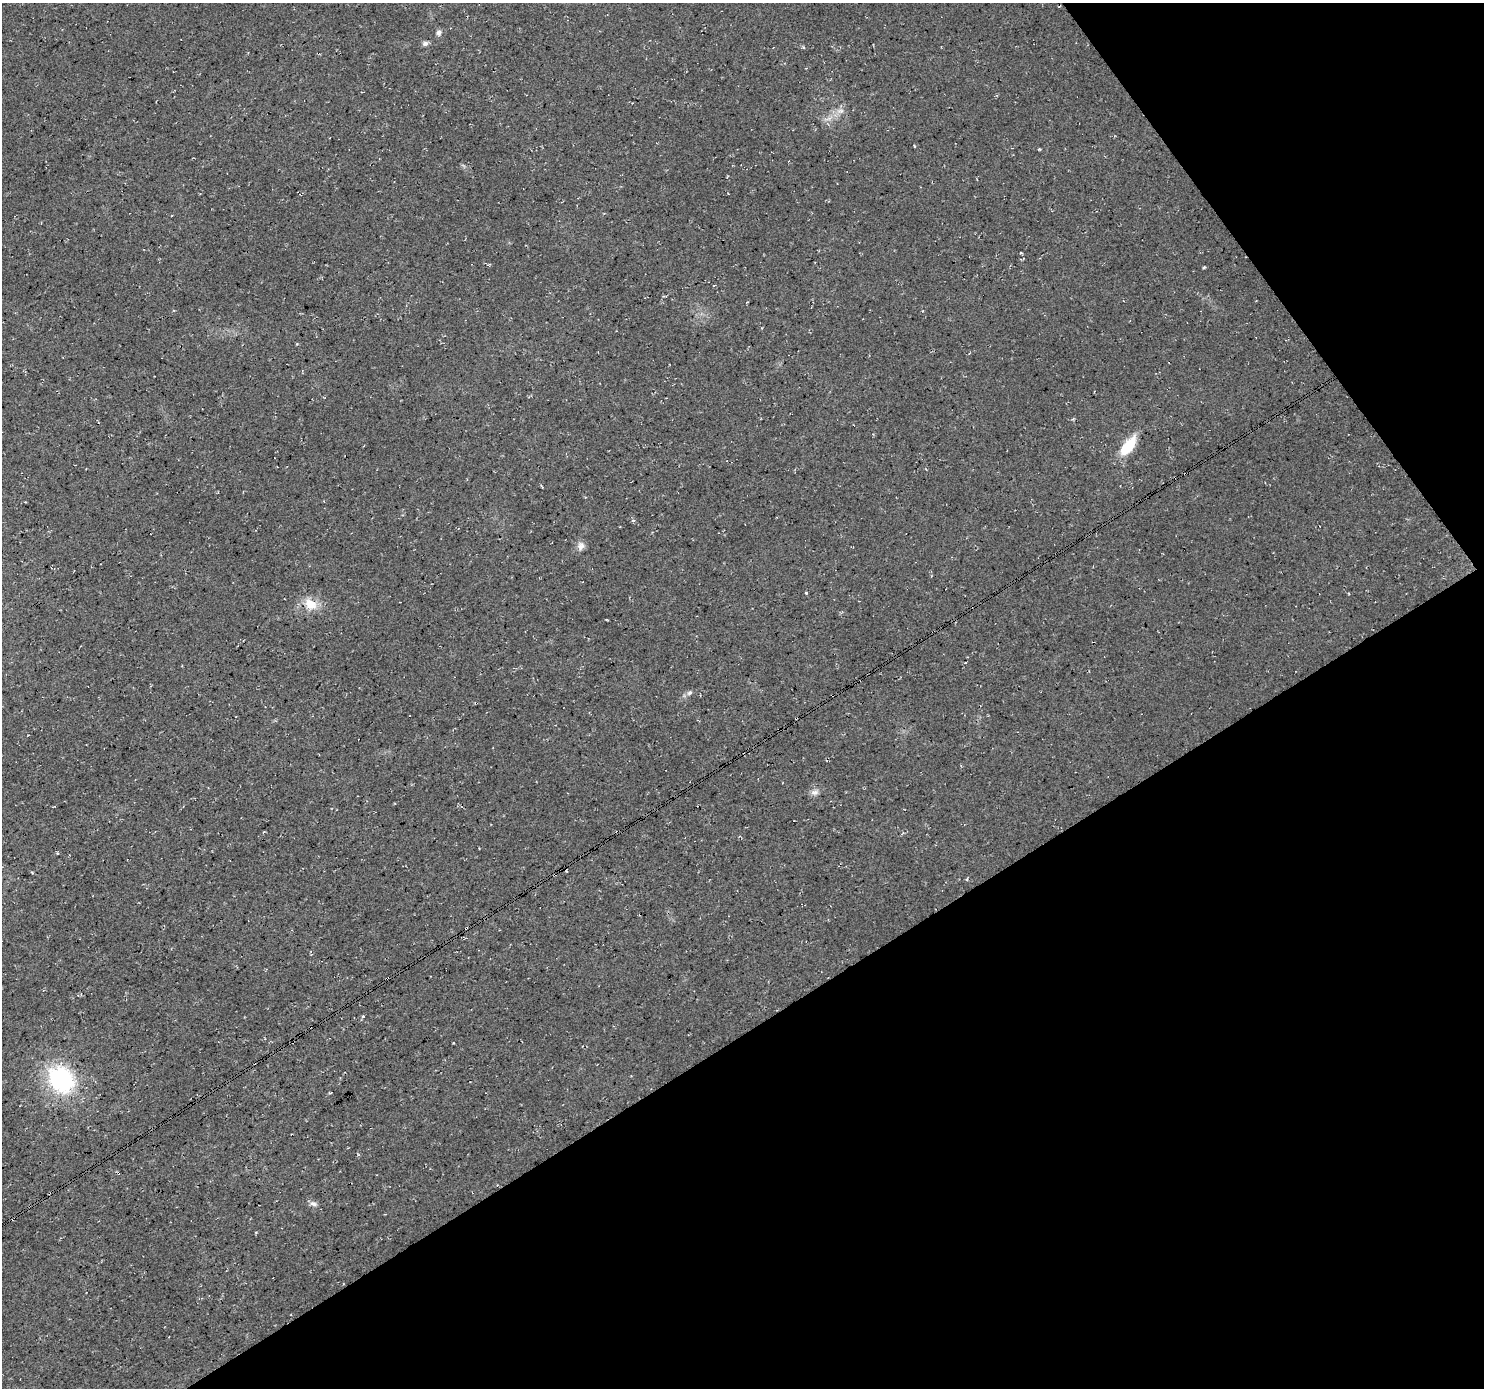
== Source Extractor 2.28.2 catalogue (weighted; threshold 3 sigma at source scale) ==
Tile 12 of 4 x 4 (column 4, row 3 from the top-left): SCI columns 4451-5932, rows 1574-2959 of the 5932 x 5855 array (HDU 1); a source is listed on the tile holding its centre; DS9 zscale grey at full resolution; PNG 1486 x 1390 px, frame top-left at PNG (2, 3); no overlay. Shown black and unused: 32% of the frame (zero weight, under 3 of 4 exposures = <1% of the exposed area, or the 3 px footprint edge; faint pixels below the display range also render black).
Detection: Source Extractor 2.28.2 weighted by HDU 2 'WHT'; one run over the whole footprint, this tile lists its part. Background 0.0207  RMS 0.0059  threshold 0.0267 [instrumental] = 3 sigma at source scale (4.5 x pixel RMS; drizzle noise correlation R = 1.50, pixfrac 1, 0.0396/0.0396 arcsec/px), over >= 5 px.
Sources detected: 20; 2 cosmic-ray / hot-pixel residue — not listed; the other 18 listed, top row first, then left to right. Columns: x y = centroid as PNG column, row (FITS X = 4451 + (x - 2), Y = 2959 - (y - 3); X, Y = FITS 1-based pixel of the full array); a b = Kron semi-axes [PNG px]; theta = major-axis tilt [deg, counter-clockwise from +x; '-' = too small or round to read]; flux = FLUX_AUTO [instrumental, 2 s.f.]
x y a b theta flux
439 32 7 6 - 1.9
425 43 7 6 - 1.8
840 111 10 6 2 2.8
914 146 4 2 - 0.45
1021 253 3 2 - 0.65
923 311 3 2 - 0.48
1128 446 22 10 53 19
581 546 11 9 -86 3.1
310 604 17 13 -32 9.6
690 693 8 5 40 1.5
814 792 10 7 5 2.5
57 853 5 3 - 0.6
466 928 3 2 - 0.61
363 1016 4 3 - 1.3
61 1080 32 26 -51 62
330 1093 3 3 - 0.76
313 1204 11 6 -19 2.1
385 1214 3 2 - 0.45
Overlapping masked pixels (flux is a lower limit): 1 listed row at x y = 466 928
Unlisted compact peaks at least as high as the median listed source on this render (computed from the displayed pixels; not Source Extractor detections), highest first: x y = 806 593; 1204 267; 1039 149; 803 47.